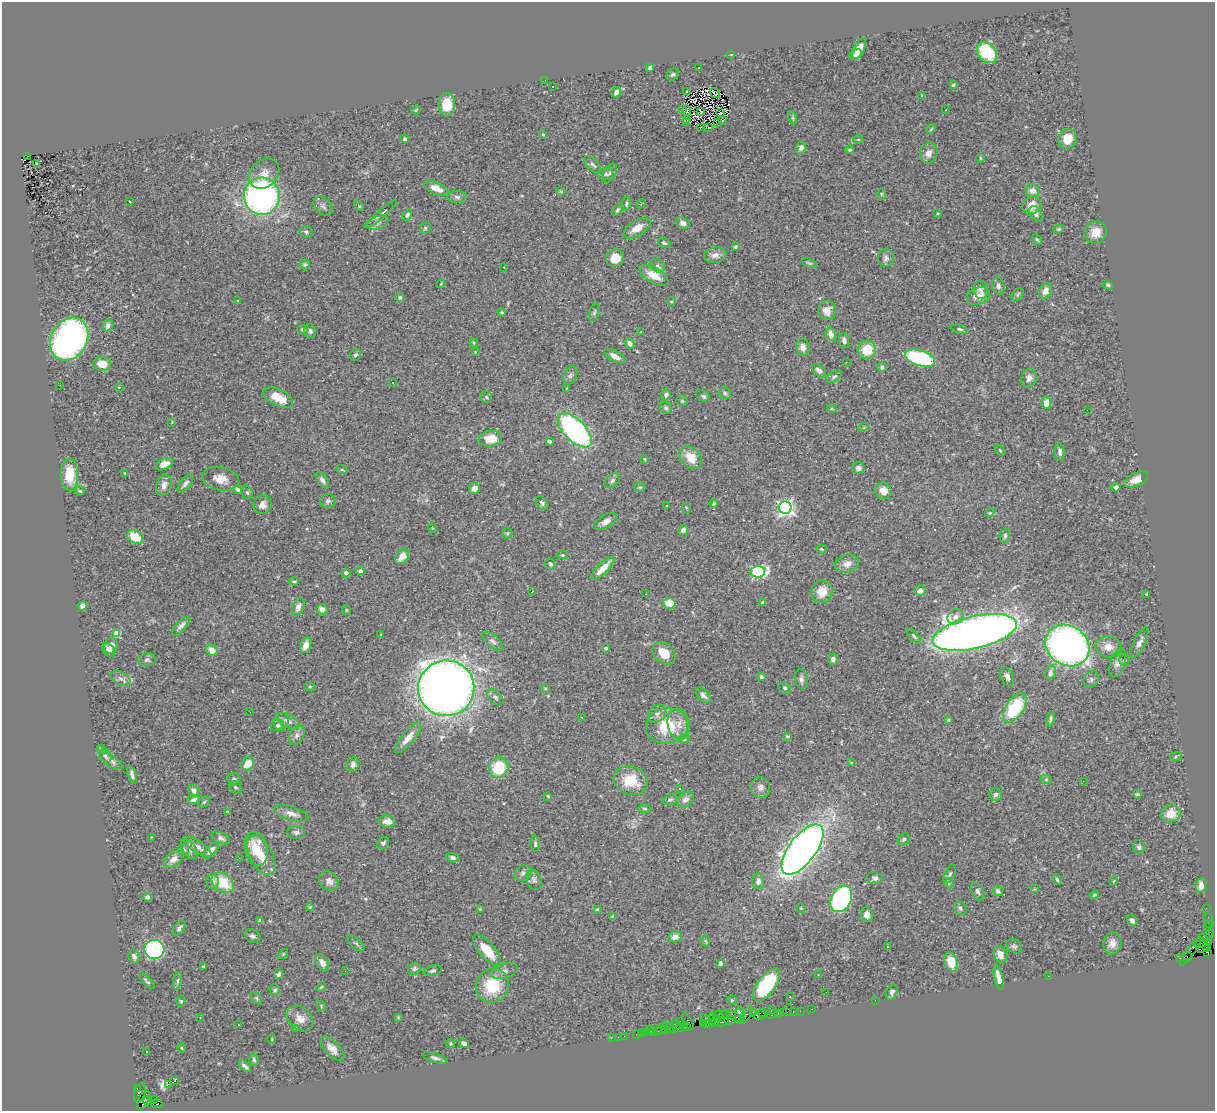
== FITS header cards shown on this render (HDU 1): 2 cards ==
NAXIS1  =                 1213
NAXIS2  =                 1109

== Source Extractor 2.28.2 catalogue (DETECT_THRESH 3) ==
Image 1213 x 1109 px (HDU 1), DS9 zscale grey, 1 PNG px = 1 image px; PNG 1217 x 1113 px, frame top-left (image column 1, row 1109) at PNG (2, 2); each listed source drawn as its Kron ellipse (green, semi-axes under 4 px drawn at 4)
Background 0.926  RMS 0.031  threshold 0.093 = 3 sigma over >= 5 px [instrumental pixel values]
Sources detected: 429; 2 with non-positive FLUX_AUTO (blend fragments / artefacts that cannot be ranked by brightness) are neither listed nor drawn; the other 427 listed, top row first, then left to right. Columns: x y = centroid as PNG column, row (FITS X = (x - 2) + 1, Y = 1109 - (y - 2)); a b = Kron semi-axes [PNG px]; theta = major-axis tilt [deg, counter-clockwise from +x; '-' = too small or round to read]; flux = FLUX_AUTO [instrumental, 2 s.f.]
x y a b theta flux
859 49 11 5 64 20
987 53 11 8 -49 110
731 54 4 2 - 1.3
856 54 7 4 26 4.3
649 68 4 3 - 4.8
699 68 2 2 - 1.2
672 75 7 5 42 4
545 80 2 2 - 1.5
953 85 4 3 - 2.7
553 86 2 2 - 1.8
616 92 5 4 - 7.7
687 92 3 2 - 1.9
715 93 5 2 - 0.92
922 96 4 4 - 2.3
447 105 12 8 -88 50
682 109 3 2 - 7
416 110 5 4 - 2.9
945 110 3 2 - 3
687 111 5 2 - 2.3
701 111 3 2 - 2.3
720 112 3 2 - 2.7
793 118 6 4 -71 2.7
687 119 3 2 - 1.3
722 121 3 2 - 1.9
687 122 4 2 - 1.5
717 123 4 2 - 1.8
700 127 3 2 - 3.1
709 128 2 2 - 1
931 129 6 3 45 2.4
543 134 4 3 - 3.6
405 139 4 4 - 3.9
858 139 5 3 - 2
1067 139 10 8 68 33
801 148 6 5 - 8.8
850 150 4 4 - 3.8
929 153 10 8 72 15
27 156 3 2 - 27
980 158 5 3 - 2
37 163 3 2 - 4.8
593 165 11 5 -46 6.5
610 173 10 6 58 6.5
264 174 17 13 46 21
606 174 7 6 - 5.1
436 188 13 6 -24 22
561 191 5 4 - 2.8
1033 191 7 6 - 16
881 194 5 3 - 2.2
262 196 19 18 - 630
457 197 10 6 -3 6.8
130 201 3 2 - 2.1
626 203 7 4 80 4.1
641 204 5 3 - 1.6
1032 205 9 8 - 24
323 206 11 7 -45 7.8
359 206 6 3 -46 2.2
617 210 6 4 57 4.7
938 213 4 3 - 1.8
381 214 21 3 40 6.5
1036 214 8 6 -52 9.9
407 215 6 4 58 4.6
378 223 11 6 20 8.7
683 223 7 5 -22 12
425 228 6 5 - 2.9
637 228 15 7 32 24
1058 229 5 3 - 2.7
306 232 7 6 - 4.2
1096 232 11 10 - 28
1037 239 6 3 -53 2.6
664 243 6 4 -26 4
735 247 4 4 - 2.9
715 255 11 7 9 12
615 258 9 8 - 29
886 258 8 8 - 7.8
809 263 8 3 -25 3.1
305 265 5 5 - 3.4
657 266 8 6 -34 5.8
504 267 2 2 - 1.3
654 275 16 7 -29 31
441 284 4 4 - 1.8
1108 285 5 4 - 3.4
998 286 8 6 -74 7.6
981 290 9 7 -81 6.5
1045 291 8 6 63 16
1018 294 7 5 46 3.7
978 296 12 8 20 22
400 297 4 4 - 7
238 300 3 3 - 3.9
671 302 4 3 - 1.8
827 311 9 9 - 20
502 312 4 3 - 2.4
594 313 9 5 76 4.6
108 326 6 5 - 9.7
302 329 5 4 - 5
959 329 8 4 -13 3.6
310 331 7 6 - 6.9
641 332 3 2 - 1.3
831 334 7 5 -73 15
69 339 22 18 60 870
844 341 7 5 -82 7
474 343 4 4 - 2.4
630 343 6 4 -51 7.6
803 347 8 6 -82 12
867 350 9 9 - 44
475 352 3 3 - 1.7
355 355 6 5 - 4.7
615 356 11 5 -29 18
920 358 15 7 -17 190
846 362 3 2 - 3.3
102 364 9 7 -4 28
882 367 5 4 - 6.3
819 371 8 5 -43 10
570 375 10 6 67 6.1
834 376 8 5 38 4.4
1029 378 9 7 71 9.5
392 383 3 2 - 3
60 385 3 2 - 2.4
119 387 4 4 - 2.3
567 388 4 2 - 1.6
725 393 6 5 - 3.9
666 395 5 5 - 5
703 396 7 5 -27 4.5
486 397 6 5 - 3.6
278 398 16 8 -26 32
682 401 6 5 - 3
1046 402 6 5 - 24
666 408 6 5 - 4.3
832 409 5 3 - 1.9
1087 410 2 2 - 1.7
172 422 3 2 - 1.6
864 427 5 3 - 2
575 430 21 11 -46 450
490 439 12 7 6 34
549 441 4 3 - 6.1
1000 450 6 3 -53 2.1
1060 452 9 5 -87 7.2
691 458 12 9 -45 37
645 459 3 2 - 1.5
164 464 9 5 23 19
858 468 6 6 - 6.9
342 470 6 4 -18 2.8
125 473 4 3 - 2.4
70 475 16 8 -90 58
220 479 18 11 -11 24
1136 479 13 6 24 22
322 480 9 5 -56 7.7
612 481 9 6 40 6.4
186 483 11 5 51 7.4
164 485 11 7 71 13
640 487 5 5 - 2.7
1116 487 4 3 - 6.2
474 488 6 5 - 13
238 489 4 4 - 5.5
80 491 5 4 - 3.9
883 491 8 8 - 19
247 492 7 5 -72 4.5
328 501 7 7 - 6.3
542 503 7 5 -52 4.6
714 504 4 4 - 3
263 505 9 9 - 11
667 505 3 2 - 1.9
686 508 5 4 - 2.5
785 508 6 6 - 700
990 513 5 3 - 2.2
606 521 12 6 32 12
432 528 4 3 - 1.6
683 530 5 4 - 9.7
507 533 5 5 - 2.6
1005 536 8 5 81 4.9
135 537 8 6 -33 50
821 549 5 4 - 2.8
563 555 5 4 - 2.5
402 556 8 6 47 24
550 564 6 5 - 3.9
847 564 12 8 21 15
603 568 15 5 45 30
360 571 4 3 - 5.7
758 572 7 5 4 270
346 573 4 4 - 6.5
294 581 5 2 - 2.4
920 591 6 5 - 9.4
532 592 3 2 - 1.3
822 592 11 10 - 31
646 594 2 2 - 1.5
1146 594 3 2 - 1.9
763 602 4 3 - 9.4
669 603 6 5 - 37
82 606 5 4 - 10
298 607 9 6 68 10
322 609 6 5 - 11
346 610 5 3 - 1.6
955 617 8 7 - 11
181 626 12 5 47 8.3
975 632 43 16 13 2400
117 634 4 4 - 47
381 635 4 2 - 2.3
914 636 9 4 -46 4.4
493 641 13 5 -41 7.3
1139 643 16 5 64 12
306 645 8 5 72 18
1067 645 23 19 -34 960
111 646 8 6 71 15
1108 647 13 10 -10 20
606 648 4 3 - 4.1
108 650 8 5 -53 12
212 650 6 5 - 15
664 653 13 9 -42 34
833 659 5 5 - 9.1
147 660 9 6 7 5.5
1124 660 5 5 - 3.1
1117 663 15 7 71 10
1050 673 7 5 74 8.3
1007 676 10 6 -67 8.6
761 677 4 3 - 6.6
121 678 11 6 -27 9.2
801 679 10 6 -80 6.9
1091 680 9 7 53 7
310 687 6 4 -18 2.2
446 688 28 27 - 2800
545 688 4 3 - 2.2
785 688 6 5 - 4.3
703 695 9 5 -46 6.7
495 697 9 6 -40 5.8
1015 708 16 9 55 120
250 712 2 2 - 2.7
657 714 10 8 40 11
582 717 3 2 - 2.2
1051 719 7 4 79 5
948 720 4 3 - 2.3
288 721 12 6 -28 14
281 722 9 7 79 8
679 724 16 11 -78 23
277 725 7 5 20 4.5
667 726 21 17 6 89
297 735 10 7 62 9
787 736 4 3 - 2.4
408 738 19 6 51 23
684 739 5 5 - 6.4
101 749 4 3 - 2.2
105 756 7 5 -59 4.9
1176 756 6 4 20 2.6
111 761 14 5 -35 9.4
852 763 4 3 - 5
248 764 7 6 - 29
353 765 7 6 - 6.4
499 768 10 9 - 75
132 775 9 4 -72 7.4
234 779 6 6 - 4.1
1046 779 6 3 -19 2.5
631 781 18 14 -19 59
1083 781 2 2 - 24
235 787 6 5 - 4
761 787 10 9 - 10
680 788 3 2 - 4.2
194 791 6 5 - 9
996 794 6 6 - 7.6
1137 794 5 3 - 3.3
548 796 4 3 - 2
685 799 9 6 39 8.3
193 800 6 4 18 6.9
670 800 8 5 15 4.3
204 802 6 4 44 2.8
645 808 6 3 -1 2.2
227 812 3 3 - 3.1
291 813 18 6 -17 16
1171 813 10 8 26 27
387 822 8 6 -3 14
296 832 9 6 -2 6.1
151 837 2 2 - 1.5
221 838 10 5 -23 6.9
904 839 7 5 45 4.5
383 843 6 5 - 5
535 844 8 4 -86 4.8
197 847 16 6 -32 12
1139 847 7 6 - 4.9
189 849 11 6 -54 8.2
256 849 17 11 -77 52
802 849 30 13 53 1400
184 850 6 5 - 6.4
211 851 10 5 47 13
261 855 22 11 -61 50
239 858 2 2 - 1.1
453 858 7 4 -14 6.6
174 859 11 7 36 14
523 873 9 7 33 6.7
950 874 10 5 65 4.8
875 878 8 6 -6 5.6
1057 879 5 3 - 2.8
534 880 10 7 -71 6.8
329 881 10 9 - 13
758 881 8 6 85 7.4
1114 881 5 3 - 1.6
213 882 7 6 - 11
223 883 12 8 -35 65
949 883 5 4 - 2.7
1201 885 8 5 85 13
1034 889 4 4 - 1.8
978 891 9 5 -63 7
998 891 5 4 - 6.8
1094 895 4 3 - 2.1
147 897 5 4 - 6.8
841 899 14 9 62 430
310 907 4 4 - 2.3
801 908 5 4 - 2.3
960 908 7 6 - 5
1206 908 2 2 - 11
480 909 3 3 - 2
597 910 4 3 - 8.5
867 914 7 6 - 15
613 916 3 3 - 2.9
1208 917 2 2 - 10
1132 920 6 4 -52 7.1
260 921 4 3 - 4.8
1209 923 2 2 - 17
179 928 8 5 49 5.5
1208 928 2 2 - 8.6
1210 934 5 3 - 38
252 936 8 6 -30 5.8
675 937 7 5 10 9.8
1204 937 6 3 -5 410
705 941 5 5 - 2.6
356 943 10 5 -42 4.5
1112 943 11 9 78 15
1201 943 7 4 15 480
1208 943 3 2 - 19
1014 946 8 6 -40 5.2
1203 946 8 5 39 520
887 947 3 2 - 1.4
1207 947 3 3 - 200
154 950 10 9 - 270
487 950 19 7 -50 52
1191 951 17 3 54 190
1208 952 3 3 - 110
283 954 6 3 45 2.2
1000 954 8 6 -66 17
134 956 7 5 -68 6.9
1187 957 5 3 - 72
1180 958 2 2 - 14
951 962 10 6 -72 36
322 963 9 6 -57 15
720 963 4 4 - 9
203 966 3 3 - 3.1
414 969 6 5 - 5.1
345 971 3 2 - 1.6
432 971 9 5 16 4.9
504 971 14 7 15 11
278 974 5 4 - 5.5
818 975 3 3 - 1.3
1049 976 3 2 - 2.3
999 978 12 4 -76 16
147 981 10 4 -46 4.1
178 981 9 4 80 5
767 985 19 9 53 200
492 986 17 16 - 87
321 987 5 3 - 2.1
275 990 6 5 - 4.4
826 992 2 2 - 1.2
892 992 8 5 64 6.6
790 997 3 2 - 1.7
256 998 7 4 -50 3.3
732 1000 4 4 - 2.4
875 1000 2 2 - 20
181 1001 5 4 - 2.4
321 1006 5 4 - 2.2
812 1009 3 2 - 29
771 1010 4 3 - 45
788 1010 6 2 72 78
800 1011 2 2 - 27
753 1012 4 2 - 61
763 1012 4 3 - 120
793 1012 3 2 - 42
778 1013 3 2 - 41
783 1013 3 2 - 54
725 1014 2 2 - 31
772 1014 6 3 24 89
746 1015 9 3 58 91
760 1015 6 4 14 110
718 1016 5 3 - 210
735 1016 9 3 -25 200
740 1016 8 5 85 210
398 1017 4 3 - 2
200 1018 3 2 - 2.1
300 1019 15 11 -42 19
714 1019 7 3 -64 130
718 1019 3 3 - 110
706 1020 7 3 -56 94
730 1020 6 4 4 130
680 1021 2 2 - 100
688 1021 9 3 -58 160
722 1022 7 3 11 200
712 1023 3 2 - 24
239 1024 2 2 - 1.4
703 1024 3 3 - 75
707 1024 4 2 - 63
675 1025 5 3 - 170
664 1026 2 2 - 260
681 1027 2 2 - 22
686 1027 4 3 - 100
670 1028 5 3 - 57
295 1029 3 2 - 2.9
673 1029 2 2 - 38
650 1030 5 2 - 19
660 1030 6 3 29 83
665 1030 3 2 - 33
654 1031 2 2 - 6.6
646 1032 3 3 - 66
641 1033 2 2 - 9.9
636 1034 2 2 - 21
624 1036 2 2 - 9.9
618 1037 2 2 - 5.1
611 1038 2 2 - 19
272 1039 5 3 - 1.8
464 1043 5 3 - 5.8
451 1044 4 4 - 3.1
182 1048 4 3 - 1.6
332 1049 15 7 -45 18
146 1051 2 2 - 1.8
435 1058 13 4 -17 6.2
254 1060 6 4 -73 3.7
245 1066 7 3 -43 6.1
175 1081 3 3 - 31
169 1084 3 3 - 480
137 1089 3 2 - 37
140 1092 10 5 72 170
154 1099 2 2 - 9.3
143 1100 10 5 66 780
148 1101 4 3 - 320
157 1104 6 3 0 150
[2 non-positive-flux detections neither listed nor drawn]